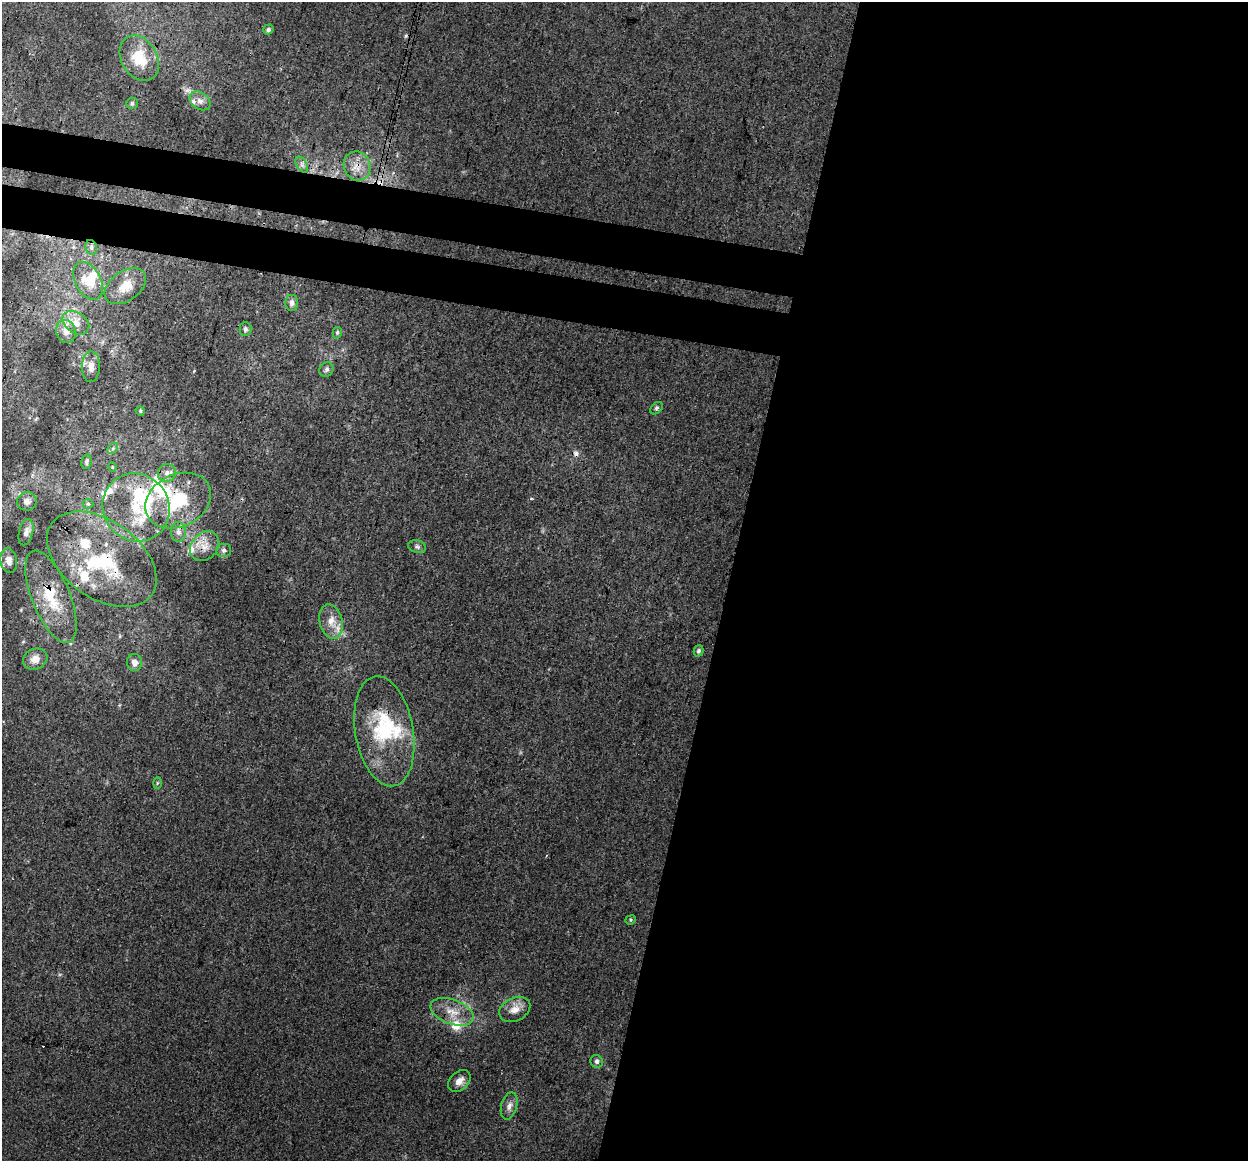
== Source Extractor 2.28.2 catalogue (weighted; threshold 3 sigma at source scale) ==
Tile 12 of 4 x 4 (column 4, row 3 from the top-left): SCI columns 3751-4996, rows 1439-2597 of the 5018 x 5256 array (HDU 1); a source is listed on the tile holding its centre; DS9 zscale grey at full resolution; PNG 1250 x 1163 px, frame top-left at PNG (2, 2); each listed source drawn as its Kron ellipse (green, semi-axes under 4 px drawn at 4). Shown black and unused: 47% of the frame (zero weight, under 3 of 4 exposures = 5% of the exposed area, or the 3 px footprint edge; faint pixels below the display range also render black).
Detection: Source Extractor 2.28.2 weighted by HDU 2 'WHT'; one run over the whole footprint, this tile lists its part. Background 0.00927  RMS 0.0038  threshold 0.0172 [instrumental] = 3 sigma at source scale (4.5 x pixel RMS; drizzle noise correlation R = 1.50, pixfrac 1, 0.0396/0.0396 arcsec/px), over >= 5 px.
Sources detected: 69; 5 inside a brighter object's white glare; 3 cosmic-ray / hot-pixel residue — neither listed nor drawn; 15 inside a brighter listed object's ellipse — not listed separately; the other 46 listed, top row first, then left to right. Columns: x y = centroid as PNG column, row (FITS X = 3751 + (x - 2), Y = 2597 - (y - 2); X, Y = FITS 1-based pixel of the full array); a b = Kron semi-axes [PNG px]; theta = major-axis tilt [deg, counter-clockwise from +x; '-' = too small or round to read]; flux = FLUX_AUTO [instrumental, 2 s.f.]
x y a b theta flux
268 29 5 4 - 0.87
139 58 24 18 -60 12
200 101 11 8 -35 2
132 103 6 5 - 0.69
302 165 9 5 -59 1.1
357 166 15 13 -62 4.7
91 247 7 5 -77 0.99
88 281 20 13 -62 6.7
125 286 23 15 35 7.1
292 303 8 6 -89 1.8
76 323 15 10 -35 3.7
245 329 7 6 - 0.89
66 331 12 9 -73 2.6
337 333 6 4 75 0.59
91 367 15 9 89 3.1
326 370 7 6 - 1.1
656 408 7 5 42 0.8
140 411 5 4 - 0.51
113 448 6 4 46 0.7
87 462 7 5 78 0.88
112 467 5 4 - 0.39
167 473 9 8 - 2.1
178 500 34 26 27 24
27 501 10 9 - 1.7
88 504 5 5 - 0.56
136 507 35 33 -50 23
26 532 13 7 75 2
178 532 10 7 -87 1.9
205 546 16 13 47 5.1
417 547 9 6 -16 1.1
224 550 7 7 - 1.2
102 559 61 38 -36 35
9 561 12 8 -81 2.3
51 597 49 19 -68 17
331 621 17 11 -76 4.8
699 651 6 5 - 0.91
35 659 12 10 22 3.5
134 662 8 7 - 2.8
384 731 56 29 -80 32
157 783 6 4 87 0.47
631 920 5 4 - 0.52
515 1009 16 11 27 4.2
452 1012 22 12 -20 6.7
597 1061 6 6 - 1
459 1081 13 9 44 2.7
509 1106 14 8 74 2.3
Overlapping masked pixels (flux is a lower limit): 6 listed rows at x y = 357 166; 178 500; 205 546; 102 559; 51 597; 384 731